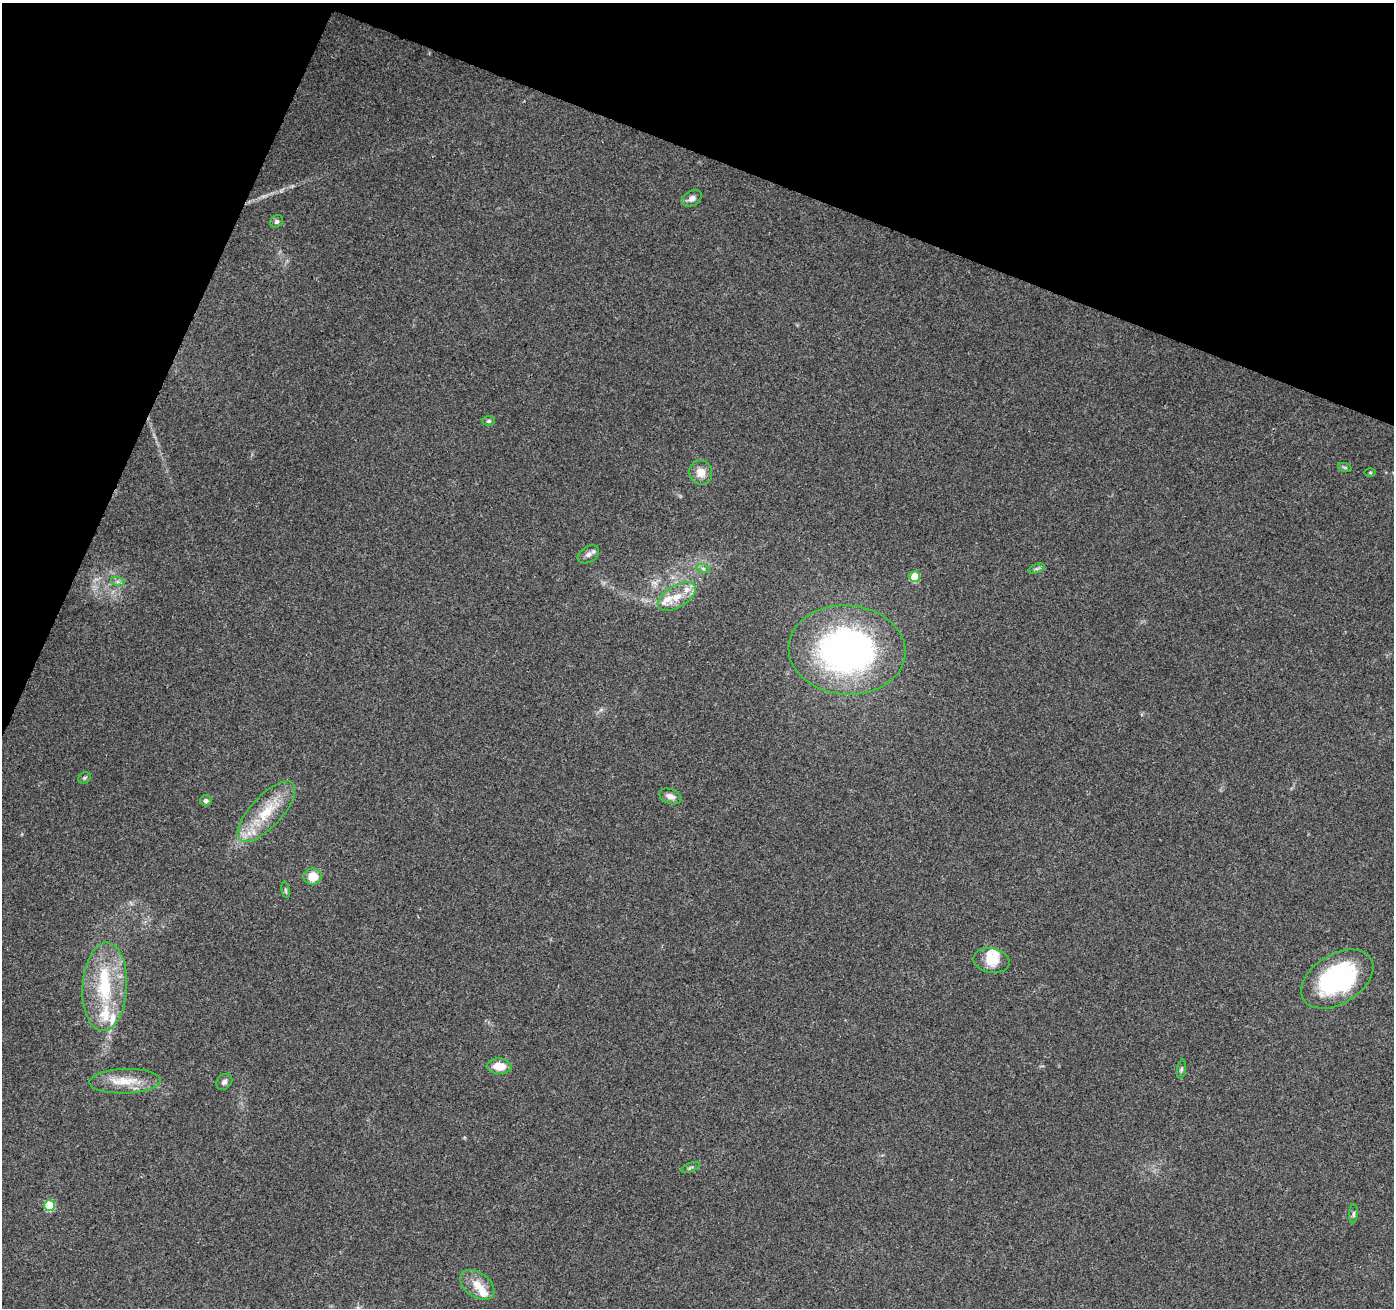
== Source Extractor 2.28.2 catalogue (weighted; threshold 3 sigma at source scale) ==
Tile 2 of 4 x 4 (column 2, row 1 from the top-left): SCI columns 1409-2800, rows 4199-5504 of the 5593 x 5721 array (HDU 1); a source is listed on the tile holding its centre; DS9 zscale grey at full resolution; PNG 1396 x 1310 px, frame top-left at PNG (2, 3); each listed source drawn as its Kron ellipse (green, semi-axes under 4 px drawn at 4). Shown black and unused: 19% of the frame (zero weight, under 3 of 4 exposures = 1% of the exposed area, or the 3 px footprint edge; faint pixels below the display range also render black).
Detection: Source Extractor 2.28.2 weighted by HDU 2 'WHT'; one run over the whole footprint, this tile lists its part. Background 0.0744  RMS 0.0045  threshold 0.0202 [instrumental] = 3 sigma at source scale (4.5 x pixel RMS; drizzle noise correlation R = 1.50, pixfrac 1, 0.0396/0.0396 arcsec/px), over >= 5 px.
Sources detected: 38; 2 inside a brighter object's white glare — neither listed nor drawn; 6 inside a brighter listed object's ellipse — not listed separately; the other 30 listed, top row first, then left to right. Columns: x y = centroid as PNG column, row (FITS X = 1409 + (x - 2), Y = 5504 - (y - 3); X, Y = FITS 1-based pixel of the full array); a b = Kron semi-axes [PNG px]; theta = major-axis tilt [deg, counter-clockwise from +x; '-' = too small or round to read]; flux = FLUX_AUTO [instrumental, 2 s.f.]
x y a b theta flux
692 198 11 7 31 2.4
276 221 7 5 46 0.99
489 421 6 5 - 0.85
1345 468 7 4 -19 0.74
701 473 12 11 - 5.3
1370 473 5 3 - 0.43
588 554 12 8 34 2.1
703 568 7 4 -20 0.88
1036 569 9 4 19 0.87
915 577 5 5 - 12
118 582 7 4 -18 1.1
677 596 21 11 32 7.8
847 650 58 44 -4 160
85 778 6 5 - 0.68
670 796 11 7 -21 2.6
206 800 6 5 - 1.3
266 812 38 15 47 18
313 876 9 8 - 7.7
286 890 8 4 -81 0.71
991 960 18 12 -10 7.4
1337 979 39 24 32 60
105 987 44 22 87 32
499 1066 12 8 -2 7.1
1181 1069 10 4 79 0.76
125 1081 36 12 2 11
224 1082 9 7 43 1.5
690 1167 10 3 21 0.73
49 1206 5 5 - 17
1353 1214 10 4 85 1.1
477 1285 19 12 -36 6.6